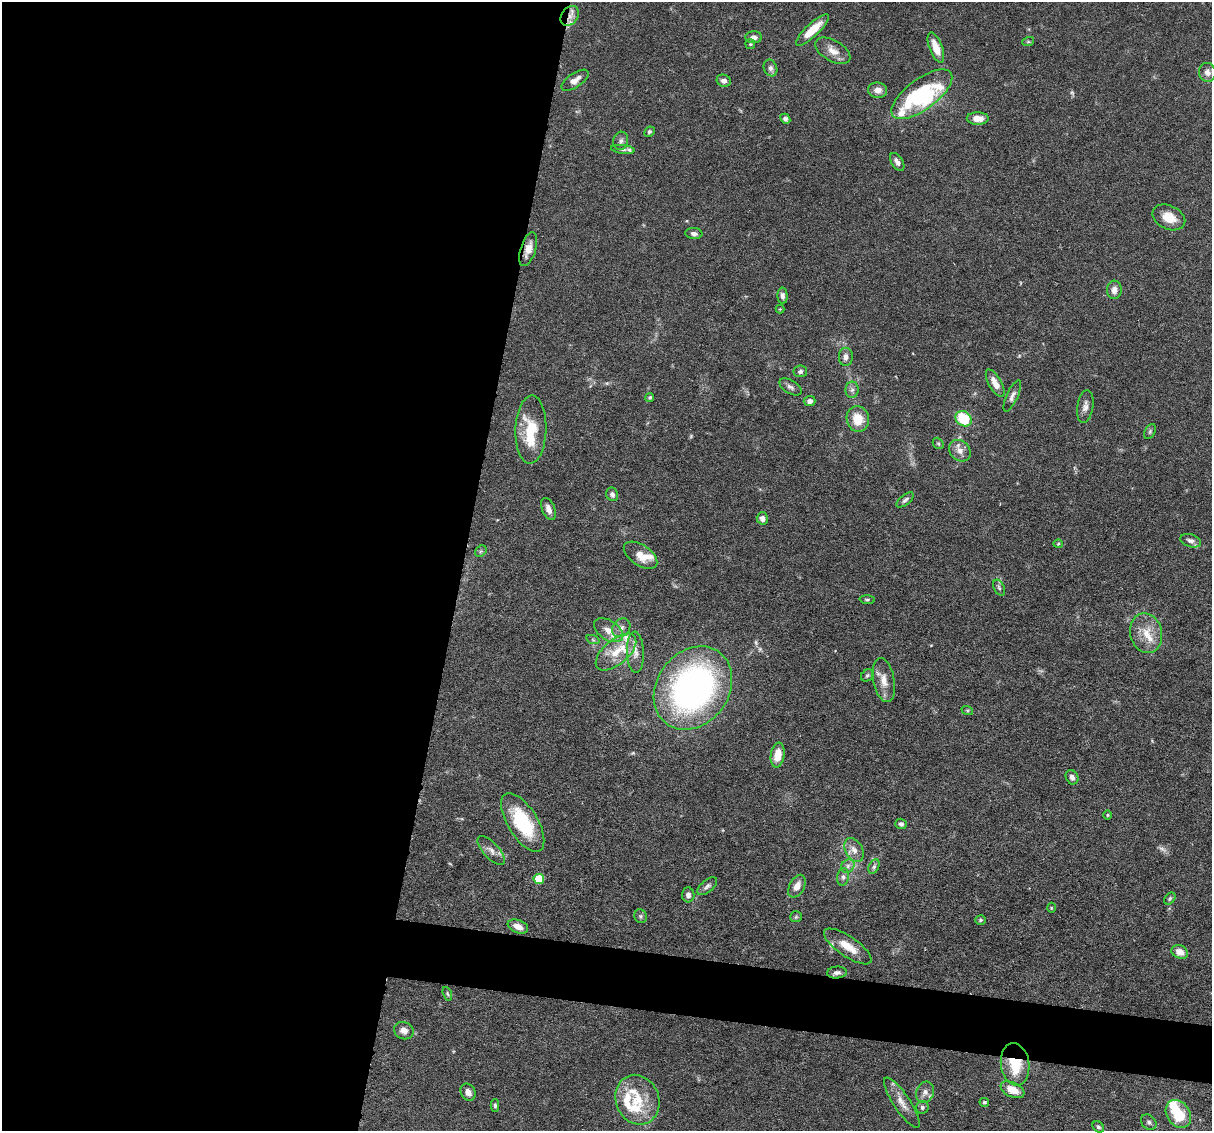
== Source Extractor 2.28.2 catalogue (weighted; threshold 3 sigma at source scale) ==
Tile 5 of 4 x 4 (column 1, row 2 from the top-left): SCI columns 1-1210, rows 2488-3616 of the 4839 x 4859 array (HDU 1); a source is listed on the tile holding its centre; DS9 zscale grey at full resolution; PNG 1214 x 1133 px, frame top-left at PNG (2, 2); each listed source drawn as its Kron ellipse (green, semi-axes under 4 px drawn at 4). Shown black and unused: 42% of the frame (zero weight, under 3 of 6 exposures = <1% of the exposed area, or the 3 px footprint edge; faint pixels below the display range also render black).
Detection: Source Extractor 2.28.2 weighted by HDU 2 'WHT'; one run over the whole footprint, this tile lists its part. Background 0.0627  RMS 0.003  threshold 0.0122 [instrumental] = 3 sigma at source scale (4.09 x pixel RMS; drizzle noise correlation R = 1.36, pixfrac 0.8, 0.05/0.05 arcsec/px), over >= 5 px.
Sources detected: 118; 3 too faint to see at this stretch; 3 inside a brighter object's white glare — neither listed nor drawn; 15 inside a brighter listed object's ellipse — not listed separately; the other 97 listed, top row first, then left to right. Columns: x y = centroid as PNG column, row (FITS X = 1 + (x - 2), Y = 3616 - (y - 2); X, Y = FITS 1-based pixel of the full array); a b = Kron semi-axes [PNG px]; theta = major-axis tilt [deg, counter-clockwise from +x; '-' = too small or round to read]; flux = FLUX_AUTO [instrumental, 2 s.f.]
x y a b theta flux
570 16 11 8 53 1.9
812 30 22 6 43 6
754 37 8 6 -1 1.4
1028 42 6 4 18 0.32
750 44 5 4 - 0.34
936 48 16 6 -69 4.8
833 51 19 10 -31 2.8
770 68 8 6 -67 0.87
1207 72 9 8 - 1.7
575 80 15 7 34 1.9
724 81 7 6 - 1.1
878 90 9 7 -7 2
922 94 36 15 37 14
978 118 11 6 1 2.9
785 119 5 4 - 0.68
649 132 5 5 - 0.52
621 141 9 7 75 0.99
623 149 12 4 -6 0.71
897 162 10 5 -57 1.1
1169 217 17 11 -25 4.4
694 233 8 5 -7 0.95
528 249 17 7 72 2.7
1114 290 9 7 86 1.9
782 296 8 5 -88 1
780 309 4 4 - 0.23
846 357 9 7 -89 1.4
800 371 7 6 - 0.73
995 383 15 6 -60 2.8
790 387 12 6 -31 1.1
852 390 8 6 87 0.89
1012 396 17 5 65 1.3
650 397 4 4 - 0.41
810 401 6 5 - 1.1
1085 406 17 8 82 1.7
858 419 13 11 -81 5.3
964 419 9 7 -37 12
531 430 34 15 88 11
1150 431 8 5 64 0.53
938 443 6 5 - 0.41
960 451 12 9 -44 2.1
612 494 7 6 - 0.93
905 500 10 5 39 0.76
548 509 11 6 -68 1.6
762 518 6 5 - 1.5
1191 541 10 6 -18 1.2
1058 544 5 4 - 0.29
481 551 6 5 - 0.5
641 555 19 10 -34 3.8
999 588 8 5 -63 0.68
867 600 7 4 -4 0.46
621 628 10 8 49 1.5
609 630 16 9 -33 3
1146 633 20 16 -77 5.4
593 640 7 4 -19 0.43
616 652 24 12 40 6.7
635 652 21 8 -87 2.6
867 675 7 5 40 0.58
884 680 22 10 -79 3.5
693 688 44 36 53 100
967 710 6 4 -18 0.37
778 755 12 7 82 3.9
1072 777 7 6 - 0.96
1107 815 5 3 - 0.28
523 822 33 15 -58 17
901 824 6 5 - 0.74
854 850 13 8 -61 2
491 851 18 7 -47 2
848 866 7 6 - 0.93
874 867 7 5 63 0.62
843 877 9 6 82 0.88
539 879 5 5 - 12
707 886 12 6 40 0.9
797 886 12 7 62 2.4
688 895 7 6 - 1
1170 899 7 4 50 0.5
1051 908 5 3 - 0.26
641 916 7 6 - 0.61
796 917 6 5 - 0.51
980 920 5 4 - 0.42
518 926 10 6 -20 2.1
848 946 28 10 -34 4.9
1180 952 8 6 -26 2.8
837 973 10 6 5 1
447 994 7 4 -70 0.41
404 1031 10 8 -24 1.8
1015 1064 21 14 -83 9.8
1012 1090 12 7 -24 4.1
468 1092 9 7 -62 1.7
925 1092 11 8 64 1.6
637 1100 25 21 -69 9.7
984 1102 5 4 - 0.53
902 1103 29 8 -56 3.2
495 1105 6 4 -90 0.52
922 1107 6 6 - 0.75
1178 1114 15 11 -55 9.6
1149 1122 9 6 -40 0.75
1098 1127 6 5 - 0.6
Overlapping masked pixels (flux is a lower limit): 3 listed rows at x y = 570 16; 528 249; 1015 1064